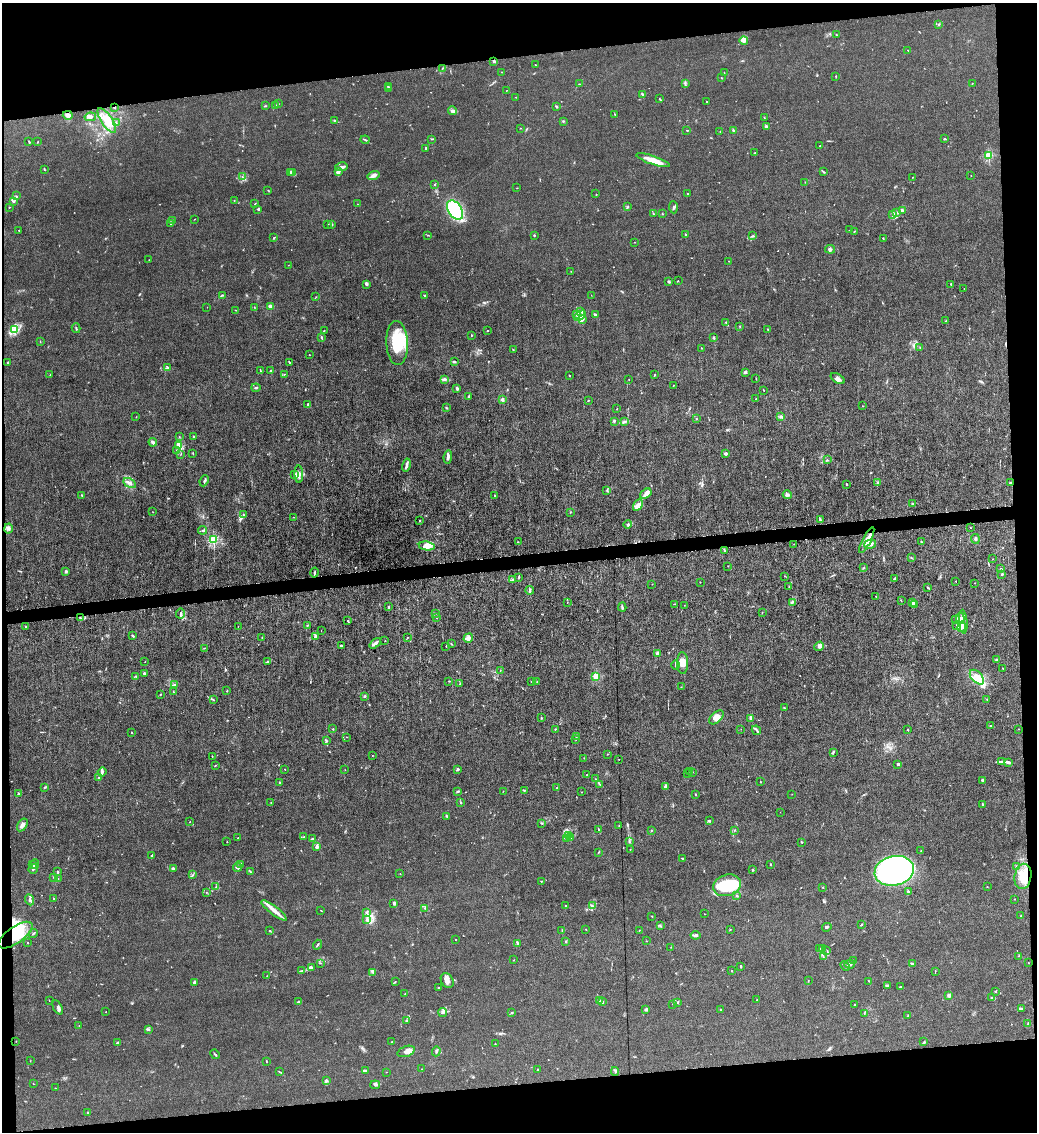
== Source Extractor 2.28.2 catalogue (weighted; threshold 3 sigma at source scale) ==
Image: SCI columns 231-4367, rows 1-4519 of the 4491 x 4519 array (HDU 1 of 3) = the unmasked area's bounding box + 8 px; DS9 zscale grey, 4 x 4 block average (1 PNG px = mean of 4 x 4 image px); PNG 1039 x 1134 px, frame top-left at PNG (2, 3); each listed source drawn as its Kron ellipse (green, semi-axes under 4 px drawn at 4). Shown black and unused: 13% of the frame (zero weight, under 6 of 12 exposures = <1% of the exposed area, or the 3 px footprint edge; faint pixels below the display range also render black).
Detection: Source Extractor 2.28.2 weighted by HDU 2 'WHT'. Background 0.0159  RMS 0.0032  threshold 0.0131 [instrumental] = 3 sigma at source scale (4.09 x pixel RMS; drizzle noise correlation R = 1.36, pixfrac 0.8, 0.05/0.05 arcsec/px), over >= 5 px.
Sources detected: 681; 2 too faint to see at this stretch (4 x 4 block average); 10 inside a brighter object's white glare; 3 cosmic-ray / hot-pixel residue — neither listed nor drawn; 24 coinciding with a brighter row at this scale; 52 inside a brighter listed object's ellipse — not listed separately; of the other 590, all 500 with FLUX_AUTO >= 0.484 (the completeness limit of this list) listed and drawn (90 fainter detections not listed), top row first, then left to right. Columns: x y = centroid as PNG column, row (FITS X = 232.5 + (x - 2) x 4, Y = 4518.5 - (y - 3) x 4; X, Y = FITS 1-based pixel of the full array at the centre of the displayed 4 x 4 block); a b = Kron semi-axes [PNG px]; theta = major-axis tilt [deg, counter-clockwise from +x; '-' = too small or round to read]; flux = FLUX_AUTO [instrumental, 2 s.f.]
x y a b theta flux
938 24 2 2 - 2.5
836 35 2 2 - 2.1
744 40 4 4 - 5.1
908 50 3 2 - 1.2
494 61 3 2 - 3.8
535 65 2 2 - 1.1
442 68 3 2 - 1.2
502 72 2 2 - 0.9
724 72 2 2 - 0.68
836 76 3 2 - 1.1
721 78 2 2 - 0.55
685 83 4 2 - 2.2
972 83 2 2 - 0.83
579 84 3 2 - 1
388 87 3 2 - 1.5
389 89 3 2 - 1.5
506 90 2 2 - 0.52
643 95 3 2 - 2.2
516 97 2 2 - 0.65
660 99 3 2 - 1.2
706 102 2 2 - 0.76
278 103 2 2 - 0.9
275 105 3 2 - 1.4
265 106 3 2 - 1.4
556 106 3 2 - 2.3
114 107 2 2 - 1.7
452 111 4 4 - 5.6
615 114 2 2 - 0.96
68 115 5 4 - 7.7
90 117 6 4 10 4.9
764 118 2 2 - 0.59
107 121 14 5 -56 25
334 121 2 2 - 0.87
563 121 2 2 - 2.1
116 123 2 2 - 0.94
766 127 4 2 - 4.3
520 128 2 2 - 0.71
687 130 3 2 - 1.1
733 130 3 2 - 2.1
720 131 2 2 - 0.57
431 139 2 2 - 1.1
945 139 3 2 - 1.8
365 140 4 2 - 2
29 141 2 2 - 1.2
37 142 2 2 - 1.1
820 146 2 2 - 0.53
425 148 3 2 - 1.4
755 153 2 2 - 1.5
989 155 2 2 - 140
653 160 17 4 -19 23
341 167 6 3 12 6.3
44 170 3 2 - 1
290 172 2 2 - 1.2
293 172 2 2 - 1.5
338 172 3 3 - 6.5
823 172 2 2 - 0.93
971 175 2 2 - 1.1
374 176 6 3 17 7.5
242 177 3 2 - 1.2
913 177 2 2 - 0.68
805 182 2 2 - 0.75
435 184 2 2 - 1.3
517 188 2 2 - 0.64
268 190 2 2 - 0.54
596 194 2 2 - 0.65
688 194 2 2 - 1.1
16 196 2 2 - 1.3
234 200 2 2 - 0.64
13 201 3 2 - 1.8
254 204 3 2 - 0.82
357 204 2 2 - 0.63
628 206 3 2 - 1.3
9 207 2 2 - 0.8
673 207 6 2 -85 2.1
258 209 4 2 - 1.6
455 210 10 6 -58 140
902 210 2 2 - 13
896 213 2 2 - 0.85
654 214 2 2 - 0.68
662 214 3 2 - 0.91
893 215 4 2 - 4.1
194 219 2 2 - 0.52
172 221 3 2 - 2
171 224 2 2 - 1.3
328 224 3 2 - 0.82
332 224 3 2 - 1.6
19 230 2 2 - 0.67
850 230 3 2 - 0.96
854 231 2 2 - 0.53
428 235 2 2 - 0.94
534 235 2 2 - 2.3
685 235 3 2 - 1.2
753 236 3 2 - 1.4
273 238 2 2 - 0.85
883 238 2 2 - 1
634 242 2 2 - 0.54
830 249 5 3 - 2.9
149 260 2 2 - 0.54
728 261 2 2 - 0.54
288 265 2 2 - 0.59
571 271 2 2 - 0.49
678 280 2 2 - 0.52
669 282 3 2 - 0.89
951 284 2 2 - 1.5
366 285 3 2 - 1.2
964 289 2 2 - 0.57
222 295 2 2 - 1.2
591 295 2 2 - 0.49
425 296 2 2 - 1
316 297 2 2 - 0.55
270 306 2 2 - 33
207 307 2 2 - 0.52
254 307 2 2 - 0.66
236 310 2 2 - 0.91
581 311 3 2 - 1.8
576 315 2 2 - 0.92
595 315 3 2 - 5
580 316 6 3 35 5.9
582 319 3 2 - 2.6
946 321 3 2 - 0.91
726 322 2 2 - 1.9
740 326 2 2 - 0.97
76 328 5 2 - 1.9
14 329 4 3 - 4.7
768 329 2 2 - 1.2
488 330 2 2 - 0.94
324 331 2 2 - 1.1
471 335 2 2 - 1.5
321 337 3 2 - 2.1
713 338 3 2 - 2.1
40 341 2 2 - 0.59
397 343 22 11 -87 80
920 347 2 2 - 0.7
701 348 2 2 - 1.1
513 350 2 2 - 0.54
309 355 2 2 - 0.55
8 362 2 2 - 2.9
454 362 4 2 - 2.4
290 363 4 2 - 1.6
167 368 4 3 - 2.7
260 370 4 2 - 1.2
270 371 2 2 - 2.1
745 372 4 3 - 3
284 374 3 2 - 1.2
50 375 2 2 - 0.78
569 375 2 2 - 1.2
654 375 4 2 - 1.2
838 378 8 4 -31 6.5
444 379 4 3 - 3.1
629 379 2 2 - 0.56
756 379 2 2 - 0.66
673 385 2 2 - 1.1
256 388 4 2 - 2.1
457 388 2 2 - 5.6
764 390 2 2 - 0.7
469 396 3 2 - 1.7
756 399 2 2 - 0.74
502 400 3 3 - 3.6
588 400 2 2 - 1.2
308 404 2 2 - 7.6
863 406 2 2 - 0.55
446 408 3 2 - 1.3
617 409 2 2 - 0.75
136 417 2 2 - 0.58
781 417 3 3 - 3
696 419 2 2 - 1
614 421 3 2 - 1.8
625 422 3 2 - 2.7
193 436 2 2 - 1.5
179 437 2 2 - 0.78
153 442 4 3 - 6.6
179 446 3 3 - 4.9
176 450 3 2 - 1.5
193 453 3 2 - 0.69
726 453 3 2 - 4.1
181 454 2 2 - 0.55
448 457 6 2 83 4.7
827 460 2 2 - 1.1
406 465 7 2 78 5.7
299 474 9 3 -87 8.1
295 475 2 2 - 0.79
204 481 5 2 - 2.7
877 482 3 2 - 1.6
130 483 7 3 -33 6.5
1010 483 2 2 - 6.8
847 484 2 2 - 1.7
607 490 2 2 - 0.74
646 494 6 4 37 5.9
82 495 3 2 - 1.6
494 495 2 2 - 2.2
787 495 4 3 - 3.6
912 504 2 2 - 1.4
638 505 6 3 59 10
153 512 2 2 - 0.52
570 512 2 2 - 0.7
244 515 2 2 - 0.7
293 517 2 2 - 0.5
820 519 2 2 - 1.2
420 520 2 2 - 1.2
628 524 4 3 - 3.3
970 528 2 2 - 0.62
8 529 5 4 - 4.8
202 530 4 2 - 1.4
214 539 2 2 - 170
975 539 5 2 - 2.7
867 540 14 4 63 16
518 542 2 2 - 0.72
921 542 2 2 - 1.2
794 544 2 2 - 0.54
870 544 6 3 14 8.6
427 546 8 3 -9 11
725 550 2 2 - 1.5
911 558 2 2 - 1.1
993 559 2 2 - 0.49
728 566 2 2 - 0.58
864 567 2 2 - 0.89
1000 568 2 2 - 0.5
66 571 3 3 - 2
314 573 5 2 - 2.4
1002 574 4 2 - 1.9
785 576 2 2 - 0.72
519 577 3 2 - 1.3
895 579 4 2 - 2.2
512 580 4 2 - 1.9
956 581 2 2 - 1
700 582 2 2 - 0.85
974 583 2 2 - 0.53
652 584 2 2 - 0.54
789 586 2 2 - 0.75
927 587 2 2 - 1.3
530 590 4 2 - 2.9
876 596 2 2 - 0.99
901 601 2 2 - 0.67
567 602 2 2 - 0.65
792 602 4 3 - 2.6
913 603 3 2 - 2.7
675 604 2 2 - 0.83
914 604 4 2 - 1.8
684 605 2 2 - 0.65
388 607 3 2 - 1.7
622 607 4 2 - 3
762 612 2 2 - 0.55
435 613 4 2 - 1.5
181 614 5 2 - 2
437 617 2 2 - 1.5
81 618 4 2 - 2.1
960 618 5 2 - 3.9
956 619 3 2 - 1.7
348 621 3 2 - 1.2
963 622 12 2 -86 7
307 625 2 2 - 0.83
957 625 3 2 - 1.8
238 626 2 2 - 0.51
26 627 2 2 - 2.1
961 627 5 2 - 4.8
321 631 2 2 - 0.48
133 636 3 2 - 2.3
262 637 2 2 - 0.93
315 637 3 2 - 3.1
407 638 3 2 - 0.89
468 638 5 4 - 5
385 641 2 2 - 0.82
375 643 6 2 41 5.7
451 644 2 2 - 0.85
341 646 3 2 - 2.5
446 646 3 2 - 0.66
819 646 5 4 - 5
204 648 2 2 - 0.71
658 653 4 3 - 3.7
997 659 4 2 - 2.5
145 662 2 2 - 0.6
267 662 3 2 - 1.5
683 663 11 5 -89 15
675 665 5 2 - 3.4
1003 668 2 2 - 0.6
500 670 2 2 - 0.75
144 674 3 2 - 4
136 676 2 2 - 1.3
596 676 2 2 - 90
977 677 9 5 -47 20
449 681 3 2 - 1.1
531 682 2 2 - 0.49
537 682 2 2 - 0.98
460 684 2 2 - 0.76
174 685 3 2 - 2.1
681 687 2 2 - 0.63
227 691 2 2 - 1.3
173 692 2 2 - 0.66
160 694 2 2 - 1.1
364 696 3 2 - 2
987 699 2 2 - 0.54
213 700 2 2 - 0.69
784 708 2 2 - 1.2
717 717 8 5 43 12
541 718 2 2 - 1.1
751 718 3 3 - 4
991 726 2 2 - 1.1
333 729 2 2 - 1.6
555 729 2 2 - 1
741 729 2 2 - 0.49
1019 729 2 2 - 0.55
756 730 5 2 - 3
908 730 2 2 - 1.6
132 733 2 2 - 0.73
346 737 2 2 - 0.79
576 737 2 2 - 0.91
575 739 2 2 - 0.55
326 741 2 2 - 1.3
833 752 2 2 - 1.5
607 754 2 2 - 0.54
212 756 2 2 - 0.91
372 756 2 2 - 0.54
584 758 2 2 - 0.5
619 759 2 2 - 0.52
1002 762 4 2 - 3.1
1009 762 2 2 - 1.7
898 764 2 2 - 5.3
215 765 2 2 - 0.97
285 769 2 2 - 0.85
457 769 2 2 - 5.4
345 770 2 2 - 0.54
102 772 5 3 - 4.3
690 772 2 2 - 0.55
692 772 2 2 - 0.56
687 773 2 2 - 0.85
587 775 2 2 - 0.77
99 778 3 2 - 2.3
595 779 2 2 - 0.71
982 780 3 2 - 2.5
279 782 2 2 - 2.2
760 782 2 2 - 0.96
600 784 2 2 - 0.64
45 787 3 2 - 1.8
665 787 3 2 - 6.7
557 788 2 2 - 1.4
524 790 2 2 - 1.3
503 791 2 2 - 0.64
458 792 4 2 - 1.6
582 792 2 2 - 0.67
18 794 2 2 - 2.2
792 794 2 2 - 0.55
696 795 2 2 - 1.1
271 803 2 2 - 0.56
461 803 3 2 - 0.87
982 804 3 2 - 1.7
780 812 2 2 - 0.5
447 817 2 2 - 1.3
709 821 3 2 - 2.1
190 822 2 2 - 1
542 824 2 2 - 0.98
22 825 7 4 57 7
619 826 2 2 - 0.76
598 829 3 2 - 1.4
651 830 2 2 - 0.81
734 830 2 2 - 1
569 835 2 2 - 1.5
304 837 2 2 - 1.5
238 838 2 2 - 1.1
567 838 3 2 - 2.1
571 838 4 2 - 2.2
312 839 2 2 - 4.1
629 841 3 2 - 1.5
227 842 2 2 - 1.5
802 842 2 2 - 1.5
317 847 3 2 - 6.3
630 849 2 2 - 0.5
921 851 2 2 - 0.75
599 852 3 2 - 1.2
152 856 3 2 - 4.2
682 858 2 2 - 1.4
32 864 2 2 - 0.64
35 864 5 2 - 3
241 864 3 2 - 1.3
771 865 2 2 - 1.5
237 867 4 3 - 4.4
1017 867 4 2 - 1.6
173 868 2 2 - 4
33 869 5 2 - 2.5
753 870 2 2 - 1.5
250 871 3 2 - 1.3
894 871 20 14 12 280
58 872 3 2 - 2.1
193 874 2 2 - 1
400 874 2 2 - 1.3
1023 876 13 8 80 29
53 877 2 2 - 1.1
58 879 2 2 - 0.9
541 881 2 2 - 1.2
727 885 14 10 17 89
216 886 2 2 - 0.59
823 887 2 2 - 0.97
987 887 2 2 - 0.77
908 891 4 2 - 2.1
206 892 2 2 - 0.49
737 896 2 2 - 1.3
53 899 2 2 - 3.2
1014 899 2 2 - 0.77
30 900 6 3 -65 5
394 903 4 3 - 4.5
592 905 4 2 - 2.2
566 906 2 2 - 1.2
424 908 2 2 - 0.73
274 910 15 3 -37 13
320 910 3 2 - 0.72
367 913 2 2 - 1.1
704 914 2 2 - 0.53
652 916 2 2 - 0.73
1021 916 3 2 - 1.1
367 919 3 3 - 3.5
861 925 3 2 - 1.6
661 926 2 2 - 0.79
827 927 4 2 - 2.5
586 929 2 2 - 0.6
730 929 2 2 - 0.88
639 930 2 2 - 0.69
269 931 2 2 - 0.7
562 931 2 2 - 0.78
33 933 4 2 - 2
15 935 20 8 35 61
696 935 5 3 - 4.3
455 939 2 2 - 1.4
565 941 2 2 - 0.74
646 941 2 2 - 0.66
27 943 2 2 - 1.7
517 943 3 2 - 2.3
317 945 5 2 - 2
671 947 2 2 - 0.54
823 948 3 2 - 2.8
819 949 4 2 - 2.9
827 950 2 2 - 0.61
1018 956 2 2 - 0.62
823 957 2 2 - 1
514 960 2 2 - 0.54
853 960 2 2 - 0.49
321 963 2 2 - 0.5
1028 963 2 2 - 0.49
850 964 5 3 - 5.7
912 964 3 3 - 2.7
741 966 2 2 - 1.9
845 966 6 2 -45 2.2
311 967 4 3 - 3.1
302 971 4 2 - 2.4
732 971 2 2 - 0.94
935 971 2 2 - 0.63
373 972 3 2 - 2.1
267 976 2 2 - 0.76
447 981 8 6 -59 9.6
808 981 3 2 - 0.89
869 981 2 2 - 0.9
195 982 4 3 - 3.2
395 982 2 2 - 0.73
887 986 3 2 - 1.8
900 987 2 2 - 2.8
438 988 2 2 - 1.4
995 991 3 2 - 1.5
405 994 2 2 - 0.74
949 995 3 3 - 4.3
992 998 4 2 - 2.2
49 1000 2 2 - 0.57
600 1000 2 2 - 1.2
757 1000 2 2 - 1.2
299 1002 3 2 - 3.6
603 1002 2 2 - 1.8
677 1002 3 2 - 1.4
673 1004 2 2 - 0.94
855 1004 2 2 - 0.76
58 1007 8 3 -64 3.5
646 1009 3 2 - 3.6
720 1009 2 2 - 1
1021 1009 2 2 - 1.4
106 1012 2 2 - 0.52
443 1012 4 2 - 2.5
512 1013 2 2 - 2
864 1014 2 2 - 0.49
908 1015 3 2 - 0.8
406 1021 2 2 - 0.91
1028 1024 2 2 - 1.1
79 1026 2 2 - 0.75
148 1029 4 2 - 1.7
16 1041 2 2 - 0.57
392 1042 2 2 - 1.1
924 1042 3 2 - 1.8
118 1043 3 2 - 1.1
495 1044 2 2 - 0.94
406 1051 9 5 20 8.1
436 1051 5 2 - 2.8
215 1054 5 2 - 2
30 1061 2 2 - 0.52
267 1062 2 2 - 0.71
422 1069 2 2 - 0.71
538 1070 2 2 - 1.4
365 1071 3 2 - 5.7
615 1071 4 2 - 1.7
280 1072 3 2 - 1.3
386 1072 2 2 - 0.9
326 1080 3 3 - 3.4
33 1084 3 2 - 0.73
375 1085 5 2 - 2.5
55 1088 2 2 - 0.71
88 1112 2 2 - 1.5
Overlapping masked pixels (flux is a lower limit): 5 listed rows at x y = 114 107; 68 115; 867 540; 81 618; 15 935
Diffuse or blended objects may show on this block-average render without a row.